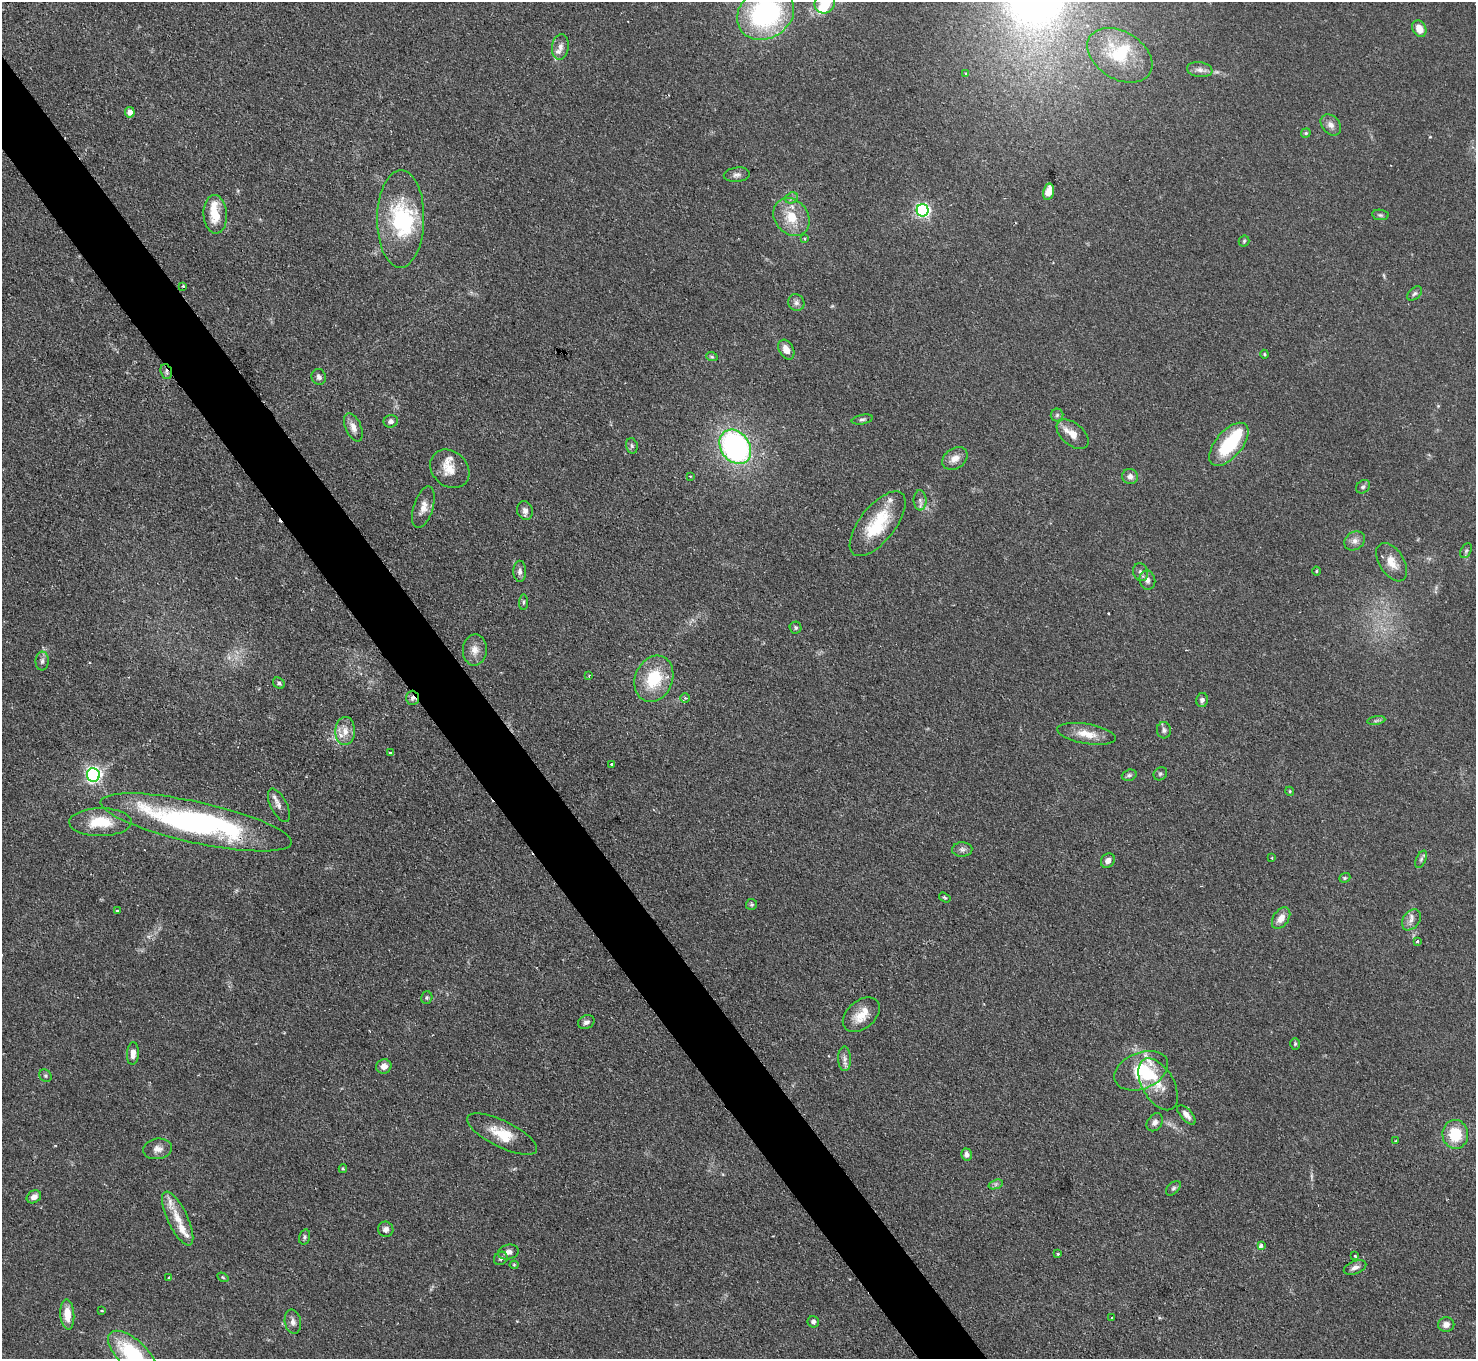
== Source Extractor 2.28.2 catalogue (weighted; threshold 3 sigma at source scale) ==
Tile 11 of 4 x 4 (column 3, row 3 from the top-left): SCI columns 2948-4421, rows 1658-3014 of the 5895 x 5888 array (HDU 1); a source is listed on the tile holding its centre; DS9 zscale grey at full resolution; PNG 1478 x 1361 px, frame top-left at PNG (2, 2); each listed source drawn as its Kron ellipse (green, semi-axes under 4 px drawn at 4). Shown black and unused: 4% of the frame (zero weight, under 2 of 3 exposures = <1% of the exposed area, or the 3 px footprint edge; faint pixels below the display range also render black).
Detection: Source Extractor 2.28.2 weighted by HDU 2 'WHT'; one run over the whole footprint, this tile lists its part. Background 0.0825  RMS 0.0059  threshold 0.0266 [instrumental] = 3 sigma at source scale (4.5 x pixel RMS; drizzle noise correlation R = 1.50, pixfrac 1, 0.05/0.05 arcsec/px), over >= 5 px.
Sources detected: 147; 2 too faint to see at this stretch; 4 inside a brighter object's white glare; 2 cosmic-ray / hot-pixel residue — neither listed nor drawn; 13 inside a brighter listed object's ellipse — not listed separately; the other 126 listed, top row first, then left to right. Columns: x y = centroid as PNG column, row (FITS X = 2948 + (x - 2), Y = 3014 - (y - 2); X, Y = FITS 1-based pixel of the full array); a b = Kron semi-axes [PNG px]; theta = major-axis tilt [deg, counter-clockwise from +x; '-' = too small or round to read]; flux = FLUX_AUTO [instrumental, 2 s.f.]
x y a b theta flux
825 3 11 10 - 13
766 13 30 24 32 100
1419 29 8 6 -61 6.4
560 47 13 8 82 4
1120 55 35 23 -31 30
1200 70 13 7 -8 3.1
966 74 3 3 - 1.7
130 112 5 5 - 4.7
1331 125 12 8 -49 3.3
1306 133 4 4 - 0.83
737 175 13 7 6 2.4
1048 192 8 5 78 7.7
792 198 7 5 20 1.5
923 210 6 6 - 130
215 214 19 11 -86 13
1380 215 8 5 -8 1.2
791 217 20 16 -51 15
401 219 49 23 89 48
805 239 3 3 - 1.2
1244 241 5 5 - 0.89
183 286 3 3 - 1.1
1415 293 8 5 44 1.4
796 303 8 8 - 2.3
786 350 10 7 -61 4.9
1264 354 4 4 - 0.69
712 357 6 3 -19 0.76
166 372 8 5 -74 1.6
319 377 8 7 - 2
1057 415 6 6 - 1.3
862 419 11 4 11 1.4
391 421 7 6 - 2
353 427 15 7 -66 4.5
1073 434 19 11 -41 5.9
1229 444 26 13 50 35
632 446 8 5 -75 1.4
735 447 18 14 -54 150
955 458 14 10 34 4.9
450 469 21 17 -43 10
690 476 3 3 - 0.56
1130 476 8 7 - 3.2
1363 487 7 6 - 1.5
920 500 10 6 -90 2.3
423 507 21 9 73 5.9
525 511 9 8 - 2.4
878 524 39 17 51 29
1355 541 11 9 35 3.4
1466 551 8 5 63 1.3
1392 562 21 12 -57 8.3
520 571 10 6 -88 2.2
1316 571 4 3 - 0.58
1141 572 9 7 -72 2.2
1147 580 10 8 -77 2.7
524 602 8 3 85 0.89
796 628 6 6 - 1.1
475 650 15 12 87 5.5
42 661 9 6 88 1.9
589 676 4 3 - 0.62
654 679 24 19 68 26
279 683 6 5 - 1.3
412 698 7 6 - 2.1
685 698 5 5 - 1
1202 700 7 6 - 1.8
1376 720 9 4 9 1.3
1164 730 8 7 - 1.8
345 731 14 10 87 6.4
1087 734 29 10 -10 9.8
390 753 4 4 - 0.81
612 764 3 2 - 0.84
1160 774 7 6 - 1.1
93 775 7 6 - 190
1129 775 7 5 18 1.4
1290 791 4 4 - 0.69
279 805 18 8 -63 3.3
100 822 31 14 1 18
196 822 97 20 -12 180
962 849 10 7 3 2.1
1272 858 3 2 - 0.49
1421 859 9 5 65 1.4
1108 861 8 6 52 3.3
1345 878 6 4 21 0.82
945 897 6 4 -33 0.79
752 904 5 5 - 0.95
117 911 4 3 - 1.1
1281 918 12 7 56 5.6
1411 920 11 8 55 3.2
1417 941 3 3 - 1.4
427 998 6 5 - 1.2
861 1015 21 14 40 10
586 1022 8 6 25 2.1
1295 1044 6 5 - 0.89
133 1054 11 6 87 4.1
844 1059 12 6 -88 2.8
384 1066 8 7 - 4.1
1141 1071 28 18 22 21
45 1076 7 5 -46 1
1158 1084 28 16 -60 12
1186 1115 12 5 -48 3.4
1155 1122 10 7 54 2.7
502 1134 38 13 -27 15
1455 1134 14 13 - 19
1396 1141 3 3 - 0.63
158 1149 15 10 8 4.4
966 1154 6 5 - 2.8
343 1169 4 4 - 0.64
996 1184 7 4 18 1.5
1173 1188 9 5 44 1.5
34 1197 7 6 - 3.4
178 1218 29 10 -64 10
386 1229 8 7 - 2.2
305 1237 8 5 75 1.3
1261 1246 3 3 - 2.9
508 1252 10 7 12 3
1058 1254 4 3 - 0.99
1355 1256 3 3 - 1.1
501 1258 7 6 - 1.4
514 1265 4 4 - 0.57
1355 1267 12 6 21 2.8
169 1277 3 3 - 0.57
223 1277 6 4 -31 0.75
102 1311 3 3 - 0.82
67 1314 15 7 -86 8.9
1112 1318 3 2 - 0.74
293 1322 12 8 -80 3.1
813 1322 6 5 - 1.5
1446 1325 8 7 - 3.2
133 1354 31 14 -43 46
Overlapping masked pixels (flux is a lower limit): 3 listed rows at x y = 166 372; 412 698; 196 822
Isophote crosses this tile's border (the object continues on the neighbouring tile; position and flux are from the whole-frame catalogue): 3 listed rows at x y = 825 3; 766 13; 133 1354